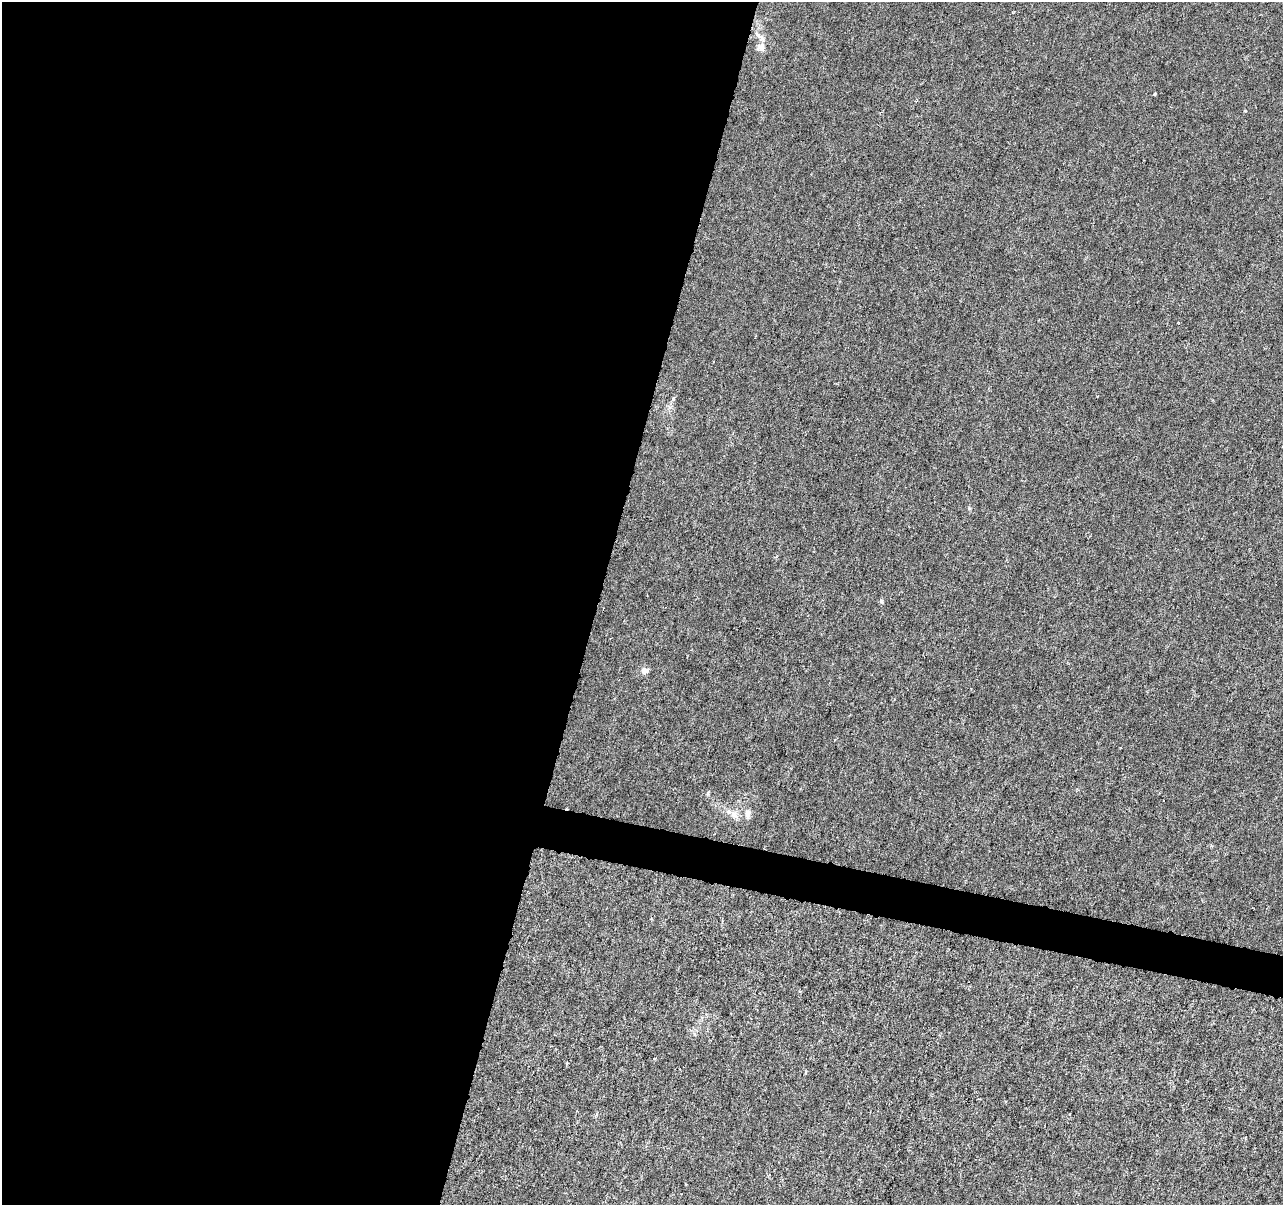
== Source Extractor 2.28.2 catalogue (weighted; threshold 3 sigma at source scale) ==
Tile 5 of 4 x 4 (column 1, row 2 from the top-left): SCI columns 8-1288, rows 2688-3890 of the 5130 x 5314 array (HDU 1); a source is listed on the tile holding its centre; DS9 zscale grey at full resolution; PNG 1285 x 1207 px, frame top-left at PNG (2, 2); no overlay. Shown black and unused: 49% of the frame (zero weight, under 3 of 6 exposures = <1% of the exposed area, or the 3 px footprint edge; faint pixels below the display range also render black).
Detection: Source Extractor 2.28.2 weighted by HDU 2 'WHT'; one run over the whole footprint, this tile lists its part. Background -1.39e-04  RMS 0.0012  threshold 0.0051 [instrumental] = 3 sigma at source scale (4.09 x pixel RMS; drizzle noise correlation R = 1.36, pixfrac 0.8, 0.0396/0.0396 arcsec/px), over >= 5 px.
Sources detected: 8; all 8 listed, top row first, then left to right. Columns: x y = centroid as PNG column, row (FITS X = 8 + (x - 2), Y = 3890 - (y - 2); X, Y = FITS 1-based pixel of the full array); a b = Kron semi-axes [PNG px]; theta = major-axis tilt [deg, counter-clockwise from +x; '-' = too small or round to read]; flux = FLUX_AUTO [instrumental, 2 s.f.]
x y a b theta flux
758 35 11 4 -41 0.45
761 47 13 10 38 0.79
1155 94 3 2 - 0.14
881 601 6 5 - 0.19
644 670 9 8 - 0.52
734 814 13 8 -51 0.8
748 814 10 7 87 0.61
1245 1138 5 3 - 0.094